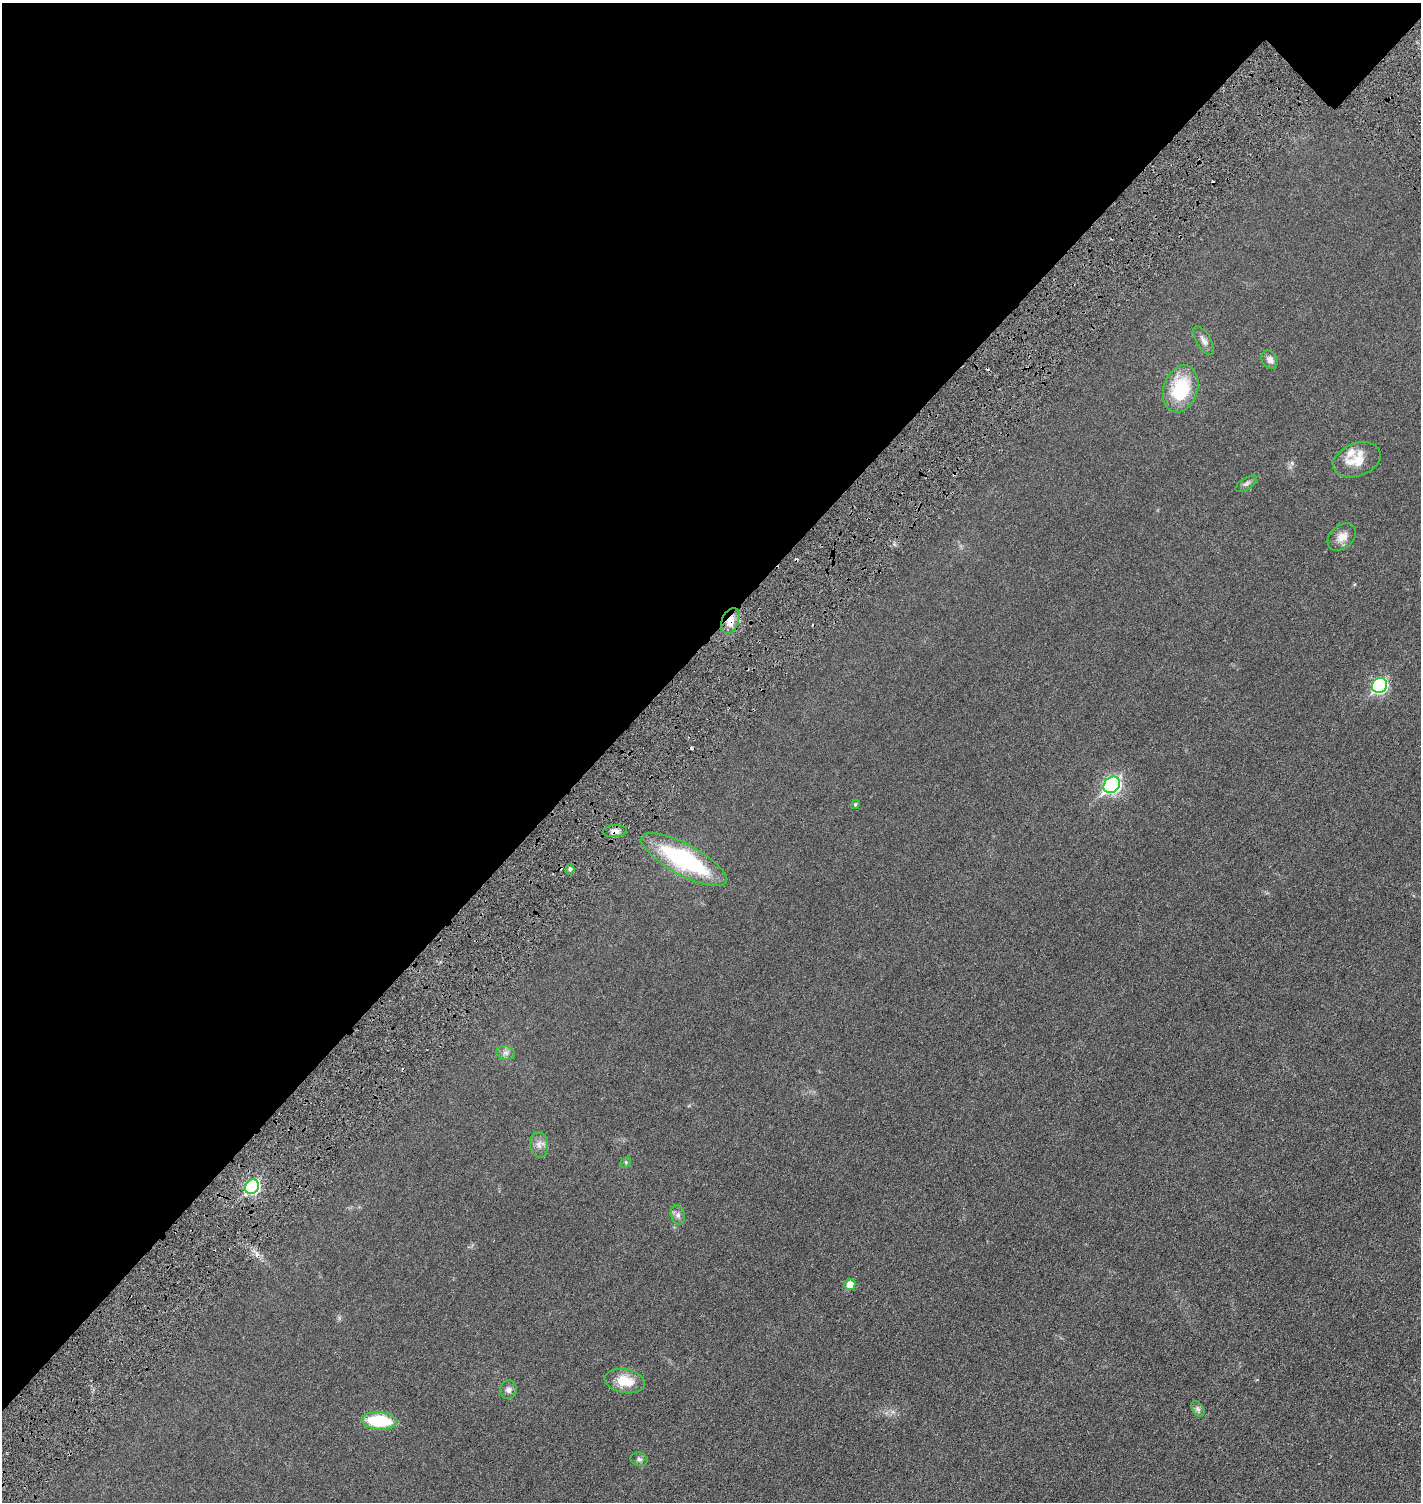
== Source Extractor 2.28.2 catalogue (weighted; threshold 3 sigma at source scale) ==
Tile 2 of 4 x 4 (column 2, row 1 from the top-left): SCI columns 1719-3137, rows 4570-6069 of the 6158 x 6158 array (HDU 1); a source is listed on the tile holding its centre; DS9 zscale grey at full resolution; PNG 1423 x 1504 px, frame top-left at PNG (2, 3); each listed source drawn as its Kron ellipse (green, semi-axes under 4 px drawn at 4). Shown black and unused: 43% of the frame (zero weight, under 3 of 6 exposures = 1% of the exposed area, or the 3 px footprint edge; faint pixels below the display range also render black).
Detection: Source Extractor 2.28.2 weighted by HDU 2 'WHT'; one run over the whole footprint, this tile lists its part. Background 0.0255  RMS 0.0046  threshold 0.0187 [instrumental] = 3 sigma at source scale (4.09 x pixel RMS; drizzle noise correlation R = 1.36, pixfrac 0.8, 0.05/0.05 arcsec/px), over >= 5 px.
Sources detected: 31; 6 cosmic-ray / hot-pixel residue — neither listed nor drawn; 1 inside a brighter listed object's ellipse — not listed separately; the other 24 listed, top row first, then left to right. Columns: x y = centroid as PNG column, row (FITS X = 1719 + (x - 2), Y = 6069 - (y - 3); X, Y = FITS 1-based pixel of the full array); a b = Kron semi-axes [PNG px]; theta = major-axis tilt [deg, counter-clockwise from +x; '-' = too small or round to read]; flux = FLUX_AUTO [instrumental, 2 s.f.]
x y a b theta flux
1204 341 16 7 -59 2
1270 360 9 7 -55 2
1181 389 24 17 72 21
1357 460 25 16 20 8.4
1246 484 12 6 33 1.2
1342 537 16 11 41 3.6
730 621 13 8 68 4.1
1380 686 8 7 - 60
1112 785 9 7 44 87
855 804 5 4 - 0.55
615 831 12 6 4 1.9
684 860 48 15 -28 45
570 869 5 4 - 0.82
506 1053 9 6 -14 1.4
539 1145 13 9 -81 2.4
626 1162 6 4 47 0.5
252 1187 7 6 - 58
678 1215 10 7 -73 1.4
850 1284 5 5 - 4.3
625 1381 20 11 -10 8.4
508 1390 9 8 - 1.7
1198 1409 8 5 -59 1
379 1421 17 8 -5 19
639 1459 9 6 -12 1
Overlapping masked pixels (flux is a lower limit): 2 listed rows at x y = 730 621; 615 831
Unlisted compact peaks at least as high as the median listed source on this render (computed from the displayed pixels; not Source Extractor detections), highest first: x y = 257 1254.